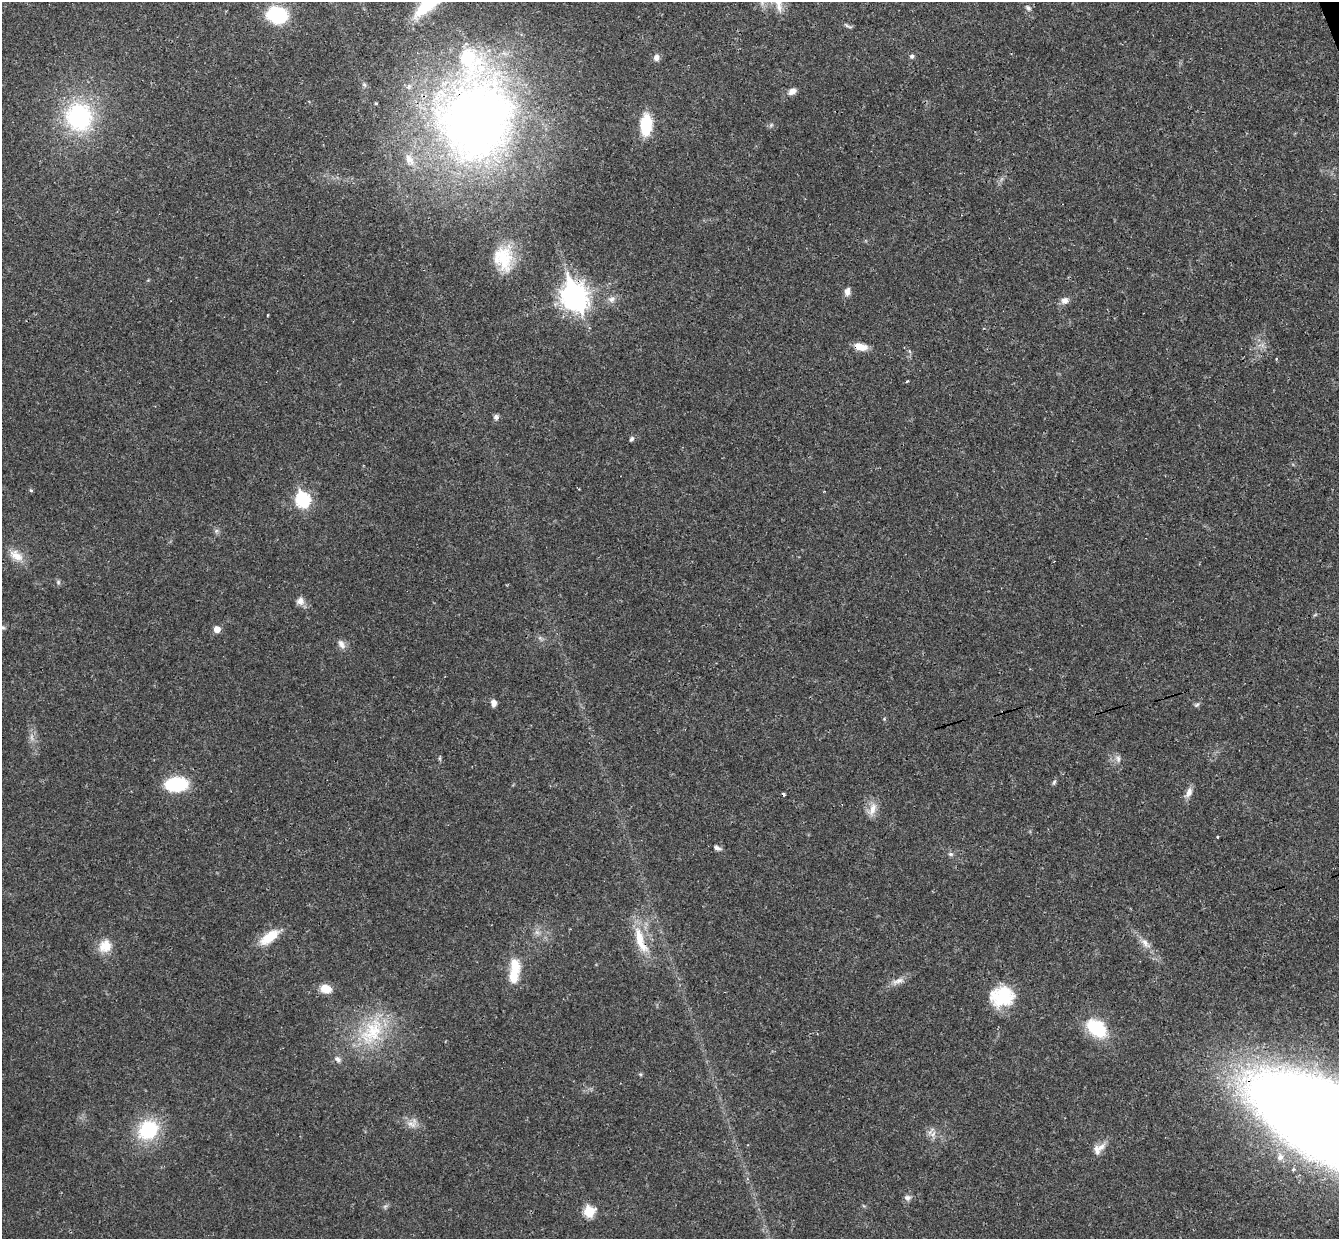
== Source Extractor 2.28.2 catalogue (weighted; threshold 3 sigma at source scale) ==
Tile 10 of 4 x 4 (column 2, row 3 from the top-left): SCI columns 1393-2729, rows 1408-2644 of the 5460 x 5411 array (HDU 1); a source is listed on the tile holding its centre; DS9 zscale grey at full resolution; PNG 1341 x 1241 px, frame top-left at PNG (2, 2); no overlay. Shown black and unused: <1% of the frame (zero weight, under 3 of 4 exposures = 6% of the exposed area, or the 3 px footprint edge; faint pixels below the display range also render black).
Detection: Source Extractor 2.28.2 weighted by HDU 2 'WHT'; one run over the whole footprint, this tile lists its part. Background 0.0325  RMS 0.0025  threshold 0.0114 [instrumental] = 3 sigma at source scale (4.5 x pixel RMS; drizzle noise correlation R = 1.50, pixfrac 1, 0.05/0.05 arcsec/px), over >= 5 px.
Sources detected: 69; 1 too faint to see at this stretch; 2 cosmic-ray / hot-pixel residue — not listed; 4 inside a brighter listed object's ellipse — not listed separately; the other 62 listed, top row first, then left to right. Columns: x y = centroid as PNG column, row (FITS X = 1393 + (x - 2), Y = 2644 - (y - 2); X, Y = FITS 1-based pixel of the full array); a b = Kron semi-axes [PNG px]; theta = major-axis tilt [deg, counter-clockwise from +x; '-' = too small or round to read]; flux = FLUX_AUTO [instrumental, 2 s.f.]
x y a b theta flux
778 2 37 10 -68 4.2
1028 8 8 6 -46 0.73
277 15 21 16 -12 14
848 26 12 4 -27 0.56
912 56 6 5 - 0.52
656 58 9 8 - 1.1
364 85 7 5 -67 0.5
792 91 11 7 30 1.4
376 104 4 3 - 0.25
79 117 28 25 -68 31
476 120 97 87 68 190
646 125 20 10 88 11
771 125 7 4 46 0.43
503 258 31 24 -73 9.7
847 291 11 7 80 1.2
574 297 11 9 -67 240
611 299 9 8 - 1.2
1065 300 10 8 7 1.4
267 315 4 2 - 0.2
861 347 16 8 -11 2.9
907 381 3 2 - 0.42
496 417 8 7 - 0.74
631 439 7 5 57 0.52
31 490 5 4 - 0.34
303 500 8 7 - 35
216 531 7 4 71 0.51
14 555 15 12 -81 3
58 582 6 5 - 0.46
300 601 10 10 - 1.5
3 627 6 5 - 0.44
217 629 6 5 - 2.3
341 644 13 7 -58 1.3
494 703 8 6 -87 1.3
1197 705 8 5 38 0.52
1118 759 10 6 -82 0.9
1054 782 7 5 73 0.49
176 784 24 15 5 13
1189 792 15 8 68 1.5
872 809 20 9 69 2.5
1217 837 3 2 - 0.32
717 848 10 5 -20 0.84
951 854 7 5 -2 0.58
269 937 27 11 35 5.9
640 940 43 12 -70 7.2
1145 943 13 8 -51 1.7
105 946 17 15 44 4.1
514 967 22 14 85 5.2
898 981 18 7 23 1.9
326 989 12 8 -16 3.6
1002 996 28 23 12 12
1097 1028 26 17 -37 12
372 1032 47 27 55 17
338 1059 9 7 -35 0.92
412 1124 14 7 -20 1.8
1337 1127 106 42 -29 1300
148 1130 20 17 37 16
933 1134 8 5 45 0.9
1101 1147 15 8 40 1.9
1280 1157 10 8 39 1.3
907 1198 9 8 - 1
385 1206 7 4 19 0.46
589 1212 6 6 - 13
Overlapping masked pixels (flux is a lower limit): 5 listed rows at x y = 476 120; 574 297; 861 347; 640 940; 1337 1127
Isophote crosses this tile's border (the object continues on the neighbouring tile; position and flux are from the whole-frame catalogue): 2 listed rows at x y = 778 2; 1337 1127